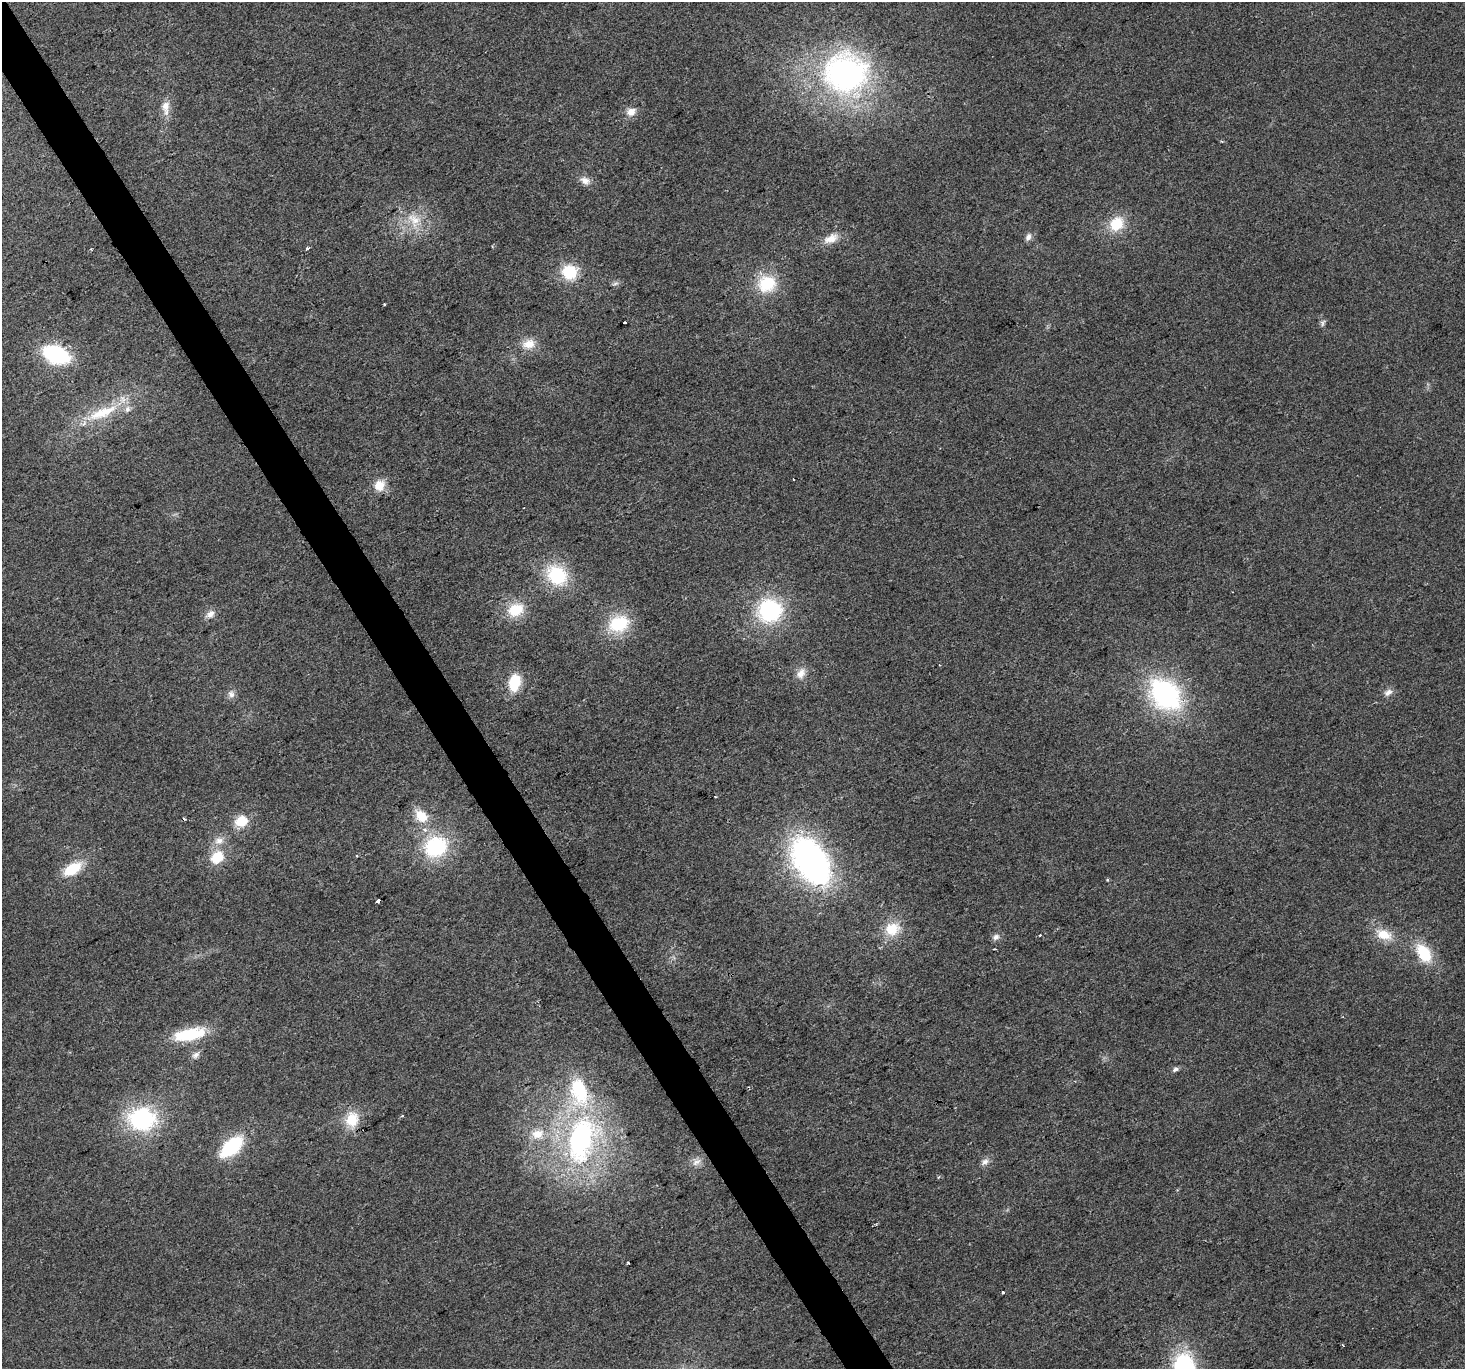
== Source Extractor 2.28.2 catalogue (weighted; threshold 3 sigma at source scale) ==
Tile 11 of 4 x 4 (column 3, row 3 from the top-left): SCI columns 2929-4391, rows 1542-2908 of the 5854 x 5756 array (HDU 1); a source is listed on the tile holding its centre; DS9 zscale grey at full resolution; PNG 1467 x 1371 px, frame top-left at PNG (2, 2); no overlay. Shown black and unused: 3% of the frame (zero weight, under 2 of 3 exposures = <1% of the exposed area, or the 3 px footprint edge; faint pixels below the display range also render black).
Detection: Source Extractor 2.28.2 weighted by HDU 2 'WHT'; one run over the whole footprint, this tile lists its part. Background 0.0237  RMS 0.0063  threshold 0.0281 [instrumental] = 3 sigma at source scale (4.5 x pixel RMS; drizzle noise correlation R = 1.50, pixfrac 1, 0.0396/0.0396 arcsec/px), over >= 5 px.
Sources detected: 64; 4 cosmic-ray / hot-pixel residue — not listed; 3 inside a brighter listed object's ellipse — not listed separately; the other 57 listed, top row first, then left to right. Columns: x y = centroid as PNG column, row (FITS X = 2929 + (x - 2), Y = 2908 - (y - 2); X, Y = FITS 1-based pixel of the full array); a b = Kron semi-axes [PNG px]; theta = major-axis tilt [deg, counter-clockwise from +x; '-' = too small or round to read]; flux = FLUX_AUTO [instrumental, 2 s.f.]
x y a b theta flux
846 73 51 46 -1 180
166 107 21 10 -89 7.1
631 112 12 10 20 5.5
585 180 13 10 -35 4.5
414 220 25 16 -51 16
1116 224 17 14 50 18
1028 237 11 7 65 2.8
831 239 21 11 23 7.7
307 248 4 3 - 1.6
569 272 13 13 - 26
615 284 10 4 11 1.5
767 284 22 20 25 25
384 304 3 2 - 0.53
625 323 3 3 - 6.7
1323 323 9 6 74 1.7
529 344 18 13 16 8.6
56 355 20 13 -20 70
102 413 50 14 23 29
379 485 14 13 - 8.8
557 575 25 20 -42 37
515 610 20 15 27 18
770 611 25 23 19 63
210 614 13 9 44 4.3
619 624 21 16 20 33
801 673 16 10 60 5.7
514 683 16 10 80 22
1388 692 12 8 32 3.4
231 694 11 9 -68 3.2
1165 694 32 24 -44 110
421 816 20 14 -42 13
241 821 14 12 26 13
219 841 12 10 17 5.6
436 847 23 20 26 52
357 856 4 3 - 0.69
217 857 15 11 45 17
811 861 42 26 -56 230
72 869 22 12 33 20
1107 880 4 3 - 0.68
378 901 4 3 - 7.5
892 929 21 17 24 16
1384 934 24 13 -21 13
996 937 11 7 34 2.7
1424 953 23 14 -56 23
189 1034 38 14 11 28
196 1055 12 8 39 2.8
1176 1069 7 5 32 2
402 1116 4 3 - 0.71
142 1119 28 23 1 70
352 1120 22 17 81 15
537 1134 19 14 9 12
581 1139 62 36 75 150
231 1147 22 11 42 48
696 1162 14 9 32 4.5
985 1162 11 8 39 3.1
628 1263 2 2 - 0.72
1003 1292 3 3 - 3.4
1343 1345 3 2 - 0.73